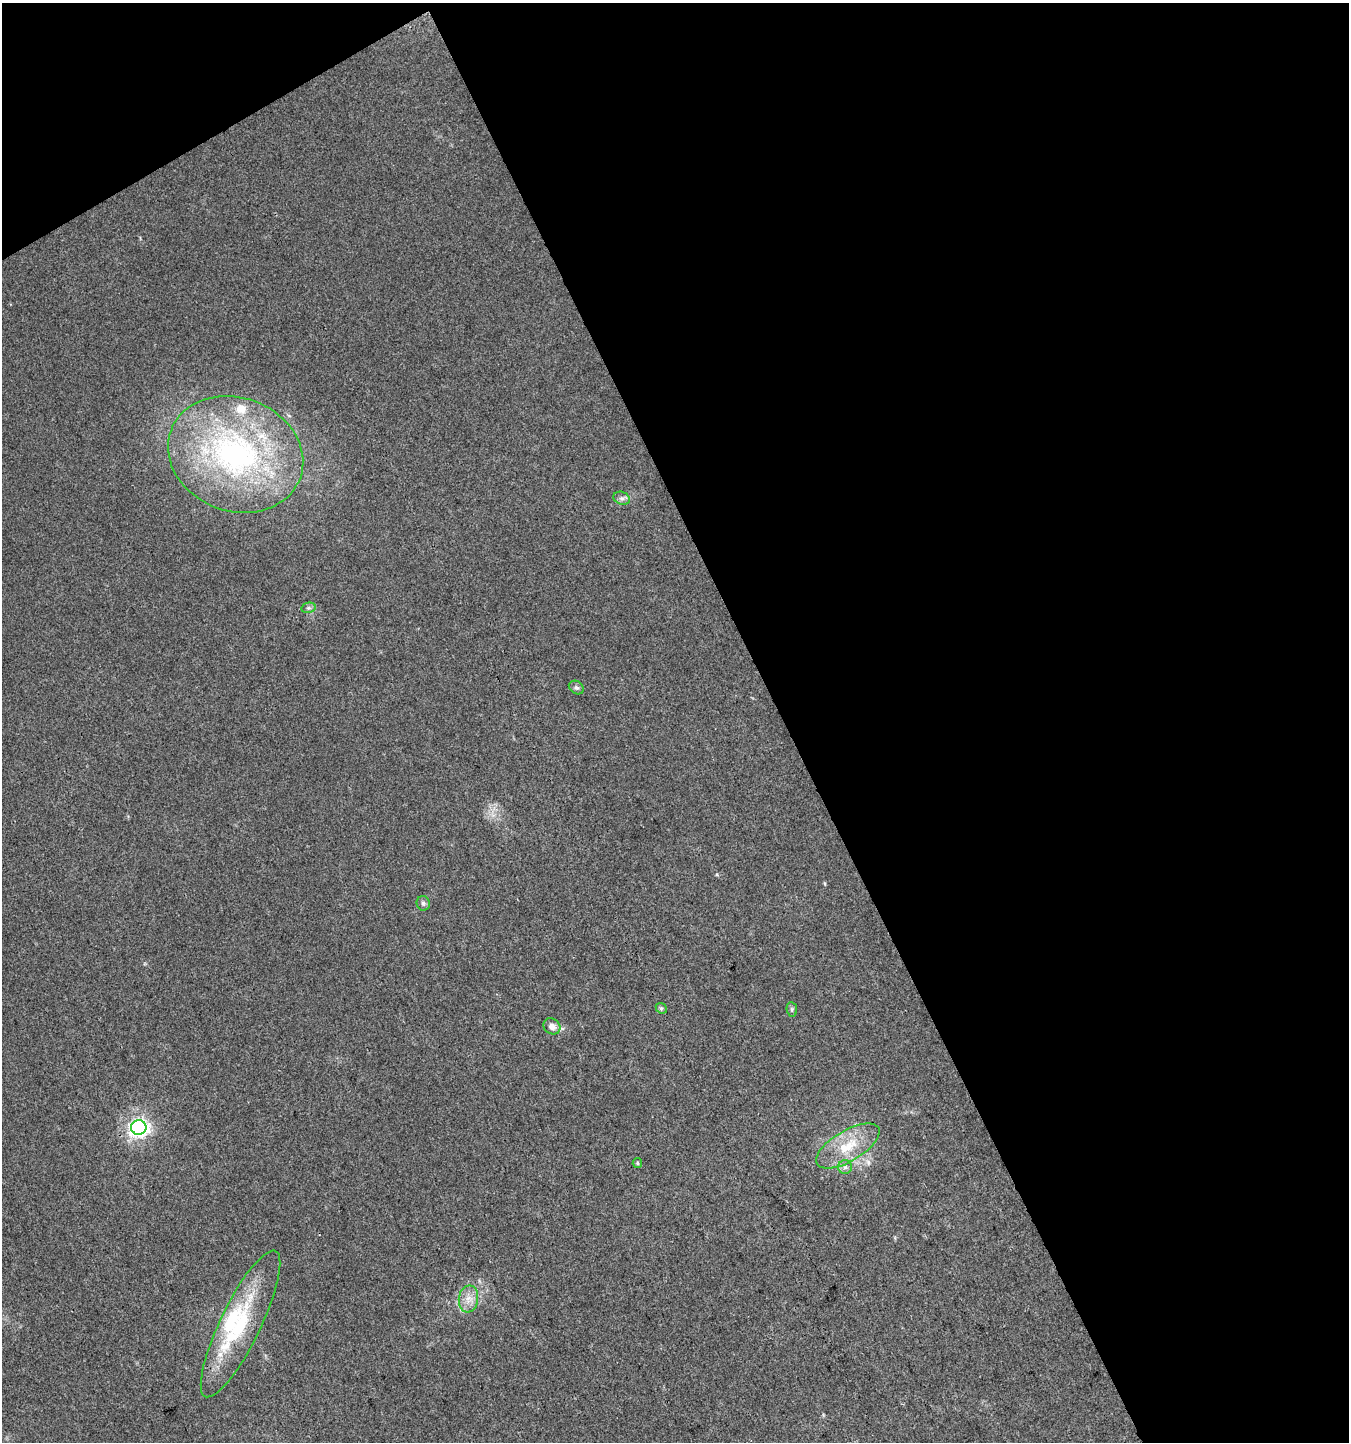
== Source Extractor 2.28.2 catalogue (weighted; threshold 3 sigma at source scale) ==
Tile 2 of 2 x 2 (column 2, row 1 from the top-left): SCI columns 1408-2754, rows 1443-2882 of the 2831 x 2882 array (HDU 1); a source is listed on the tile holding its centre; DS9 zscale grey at full resolution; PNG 1351 x 1444 px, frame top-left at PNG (2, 3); each listed source drawn as its Kron ellipse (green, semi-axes under 4 px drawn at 4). Shown black and unused: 45% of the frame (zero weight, under 3 of 4 exposures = <1% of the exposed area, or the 3 px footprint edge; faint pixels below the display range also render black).
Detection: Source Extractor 2.28.2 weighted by HDU 2 'WHT'; one run over the whole footprint, this tile lists its part. Background 0.0214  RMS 0.0045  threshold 0.0202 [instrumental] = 3 sigma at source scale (4.5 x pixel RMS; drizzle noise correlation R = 1.50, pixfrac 1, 0.0396/0.0396 arcsec/px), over >= 5 px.
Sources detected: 16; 2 inside a brighter listed object's ellipse — not listed separately; the other 14 listed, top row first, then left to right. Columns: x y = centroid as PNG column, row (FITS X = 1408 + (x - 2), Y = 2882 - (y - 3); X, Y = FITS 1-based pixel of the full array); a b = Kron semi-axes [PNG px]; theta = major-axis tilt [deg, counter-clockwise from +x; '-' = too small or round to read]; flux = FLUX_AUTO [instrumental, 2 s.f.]
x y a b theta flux
236 454 69 56 -21 110
622 498 8 6 -20 1.5
308 608 7 5 11 1
576 687 8 6 -33 1.2
423 903 7 6 - 1.1
661 1008 6 4 -43 0.77
792 1009 7 5 -83 0.89
552 1026 9 7 -36 2.8
139 1127 7 7 - 160
848 1146 36 15 31 16
637 1163 5 4 - 0.57
845 1167 7 7 - 1.5
468 1299 13 9 83 4.5
240 1324 81 20 64 39
Unlisted compact peaks at least as high as the median listed source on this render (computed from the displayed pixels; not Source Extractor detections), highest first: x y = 717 874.